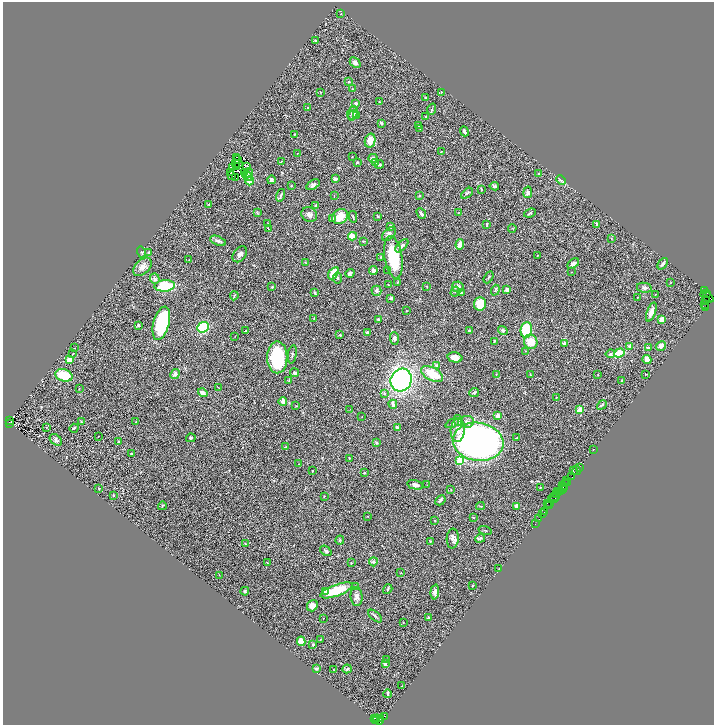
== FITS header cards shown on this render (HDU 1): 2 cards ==
NAXIS1  =                 1423
NAXIS2  =                 1445

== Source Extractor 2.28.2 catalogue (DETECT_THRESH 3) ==
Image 1423 x 1445 px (HDU 1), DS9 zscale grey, zoomed out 1/2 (1 PNG px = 2 x 2 image px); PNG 716 x 727 px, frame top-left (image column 2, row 1445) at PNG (3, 2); each listed source drawn as its Kron ellipse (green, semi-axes under 4 px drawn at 4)
Background 1.69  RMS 0.093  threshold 0.28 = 3 sigma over >= 5 px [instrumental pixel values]
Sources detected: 340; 53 cannot appear on this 1/2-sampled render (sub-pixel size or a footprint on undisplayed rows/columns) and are neither listed nor drawn; the other 287 listed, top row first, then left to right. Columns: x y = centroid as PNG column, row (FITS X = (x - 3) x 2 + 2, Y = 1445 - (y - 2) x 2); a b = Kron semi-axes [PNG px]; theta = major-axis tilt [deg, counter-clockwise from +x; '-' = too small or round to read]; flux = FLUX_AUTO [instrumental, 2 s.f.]
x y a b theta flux
341 14 2 2 - 11
315 40 3 2 - 9.9
355 62 6 4 -42 59
349 82 2 2 - 52
352 89 2 2 - 10
320 92 2 2 - 8.4
442 92 2 1 - 6.9
425 97 3 2 - 12
379 102 2 2 - 12
356 103 4 3 - 22
307 108 2 2 - 39
432 109 6 3 71 24
352 113 7 5 65 61
353 115 6 3 53 38
356 116 3 2 - 34
426 116 2 2 - 14
381 123 4 3 - 24
419 126 2 2 - 8
420 128 2 2 - 11
464 131 5 3 - 36
294 134 2 2 - 17
370 140 7 5 76 200
441 152 3 2 - 10
297 153 2 2 - 10
237 157 2 1 - 3.1
352 157 3 2 - 9.8
373 158 4 4 - 52
237 159 2 1 - 4.4
281 161 3 2 - 11
357 162 3 2 - 12
235 163 2 1 - 1.7
238 163 2 1 - 8.2
375 163 3 2 - 9.1
379 165 5 4 - 23
233 167 3 1 - 7.3
236 167 2 1 - 4
247 167 3 1 - 4.5
244 172 2 1 - 3.1
231 173 2 1 - 2.4
248 173 5 3 - 32
539 174 3 2 - 8.7
232 175 3 2 - 24
247 176 5 4 - 12
236 177 3 1 - 2.7
335 179 4 3 - 27
271 180 4 3 - 39
561 180 5 3 - 22
250 181 4 4 - 130
313 185 7 4 33 52
291 186 2 2 - 18
494 186 4 3 - 31
481 189 3 2 - 25
528 192 6 4 77 35
467 193 7 3 38 24
281 195 6 2 74 27
334 195 3 2 - 7.9
419 195 3 3 - 26
209 205 2 2 - 7.6
316 206 4 3 - 39
459 212 3 1 - 6.8
257 213 3 3 - 10
421 213 6 3 -50 51
530 213 6 3 19 20
309 214 8 7 - 68
378 216 2 2 - 18
340 217 8 7 - 230
353 217 6 2 -76 20
332 219 3 3 - 21
268 223 3 2 - 5.4
597 224 3 2 - 35
487 225 4 2 - 22
390 226 4 3 - 22
512 228 4 2 - 9.3
268 229 3 1 - 8
389 234 8 5 46 58
352 236 4 3 - 320
611 238 3 2 - 9
218 241 8 4 -21 49
363 241 3 2 - 16
460 244 5 3 - 170
402 246 8 4 46 52
141 252 5 4 - 27
149 253 2 2 - 110
240 254 9 6 52 67
537 255 2 2 - 9.5
381 257 3 2 - 10
393 257 21 9 -81 800
189 260 2 1 - 5.5
306 263 3 2 - 7.4
573 263 6 3 32 68
663 264 6 4 50 38
142 267 11 7 44 120
373 270 4 4 - 44
388 270 2 2 - 7.4
571 272 2 1 - 5
333 273 7 4 55 290
350 273 5 3 - 50
489 277 6 2 59 17
338 278 5 3 - 23
155 279 5 4 - 54
397 282 4 2 - 13
671 283 2 1 - 5.9
388 285 2 2 - 7.1
165 286 10 5 3 890
272 287 2 2 - 58
427 287 2 2 - 8.1
458 287 6 5 - 86
644 288 7 5 -11 54
495 290 5 2 - 14
507 290 3 3 - 74
376 291 5 5 - 51
705 291 4 3 - 500
455 292 5 3 - 25
315 293 3 2 - 30
461 293 4 3 - 18
707 293 3 1 - 170
655 294 2 2 - 7.5
234 296 4 2 - 18
638 297 2 2 - 10
707 297 7 3 -36 660
391 298 3 3 - 40
705 300 4 2 - 750
480 304 7 6 - 330
705 304 2 1 - 59
705 307 3 2 - 210
406 311 2 2 - 12
651 312 10 4 70 120
314 318 3 2 - 11
378 319 4 3 - 15
662 319 3 2 - 150
161 323 17 8 75 1300
138 325 4 3 - 21
203 327 6 5 - 1300
503 330 5 4 - 35
526 330 8 5 85 770
245 331 2 1 - 7.9
469 331 3 2 - 19
367 333 4 3 - 40
340 335 3 2 - 13
235 336 2 1 - 5.2
394 338 6 4 -87 45
494 341 3 2 - 19
531 342 7 6 - 240
565 343 4 3 - 65
661 346 5 4 - 90
630 347 3 3 - 42
74 348 2 1 - 6.2
648 348 3 2 - 41
525 351 3 2 - 12
619 353 5 3 - 400
73 354 2 2 - 7.6
292 354 9 2 81 22
610 354 5 4 - 35
277 357 16 10 -90 1200
455 357 7 5 -13 130
647 359 4 3 - 140
70 360 4 3 - 250
436 366 3 3 - 33
295 373 4 4 - 33
175 374 5 4 - 61
432 374 12 6 -29 420
496 374 3 2 - 6.4
598 374 2 2 - 7
646 374 2 1 - 11
64 375 9 6 -16 520
530 375 2 2 - 11
289 380 4 2 - 12
401 380 11 10 - 4300
622 381 3 2 - 11
79 388 2 2 - 6.6
219 388 4 2 - 8.6
474 392 5 2 - 21
203 393 5 4 - 76
384 393 4 3 - 22
556 398 3 2 - 11
283 401 4 3 - 110
393 404 4 3 - 110
295 405 2 2 - 7.9
602 405 5 3 - 40
350 409 2 1 - 3.8
580 410 2 2 - 530
498 416 4 3 - 59
362 417 2 1 - 5.6
10 420 3 2 - 580
458 420 5 3 - 29
81 422 3 2 - 11
136 422 2 2 - 9.6
467 422 7 6 - 75
10 423 3 1 - 370
452 423 7 3 24 29
47 427 2 1 - 6.6
397 427 4 3 - 42
74 428 5 3 - 19
458 430 12 7 86 140
98 437 2 1 - 8.7
191 438 5 3 - 21
517 438 4 2 - 24
56 440 7 5 -42 48
119 442 4 4 - 30
376 442 3 3 - 22
478 442 25 19 -8 7600
286 447 4 3 - 20
593 449 2 1 - 4.5
131 454 2 2 - 19
349 458 3 2 - 12
460 461 3 3 - 640
299 464 2 2 - 8.8
579 467 2 1 - 110
574 470 3 1 - 37
312 471 2 2 - 9.8
577 471 5 2 - 300
364 473 3 2 - 24
571 477 3 1 - 140
567 480 2 1 - 62
567 482 2 1 - 55
565 484 4 2 - 490
415 485 8 4 -14 65
427 485 3 2 - 7.1
562 485 4 2 - 380
540 487 2 2 - 9.9
563 487 4 2 - 110
99 488 2 2 - 9.4
451 489 3 2 - 7
563 489 3 1 - 130
561 491 2 1 - 230
558 492 3 2 - 480
556 493 3 2 - 160
113 496 4 3 - 13
324 496 2 2 - 8.4
554 496 5 2 - 380
555 498 3 2 - 260
440 500 6 3 47 32
547 503 2 1 - 84
549 504 2 1 - 96
162 506 4 2 - 12
480 506 4 2 - 17
516 506 3 3 - 130
549 506 2 1 - 55
544 512 3 1 - 260
543 514 4 2 - 120
367 516 2 1 - 5.2
473 518 3 2 - 11
539 518 3 1 - 60
435 521 3 2 - 7.1
535 524 2 1 - 72
485 530 7 2 -15 14
480 538 5 4 - 35
453 539 10 6 86 76
340 540 4 3 - 21
430 541 3 2 - 11
245 544 3 2 - 13
326 551 6 3 -38 29
373 562 4 4 - 24
267 563 3 2 - 6.8
351 563 3 2 - 9.7
499 569 3 2 - 5.5
401 573 2 2 - 6.9
219 575 3 2 - 5.9
355 586 3 2 - 17
473 586 2 2 - 11
388 589 5 3 - 21
336 590 17 5 20 610
245 591 4 3 - 29
326 592 4 3 - 150
435 592 7 4 86 66
357 597 9 6 -85 80
312 606 6 5 - 100
375 616 8 2 -41 30
323 618 2 2 - 5.4
429 618 4 3 - 29
403 622 2 2 - 9.5
320 639 3 2 - 6.8
301 641 5 3 - 270
313 644 3 3 - 21
387 659 2 1 - 7.5
385 664 3 3 - 30
316 668 2 2 - 68
347 669 5 3 - 27
334 670 3 2 - 8.4
402 686 2 1 - 4.6
388 694 4 2 - 24
384 716 2 2 - 1800
374 719 3 2 - 280
377 719 2 1 - 260
380 719 3 1 - 140
376 720 2 2 - 410
378 720 6 2 -50 760
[53 sub-pixel or undisplayed-footprint detections neither listed nor drawn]